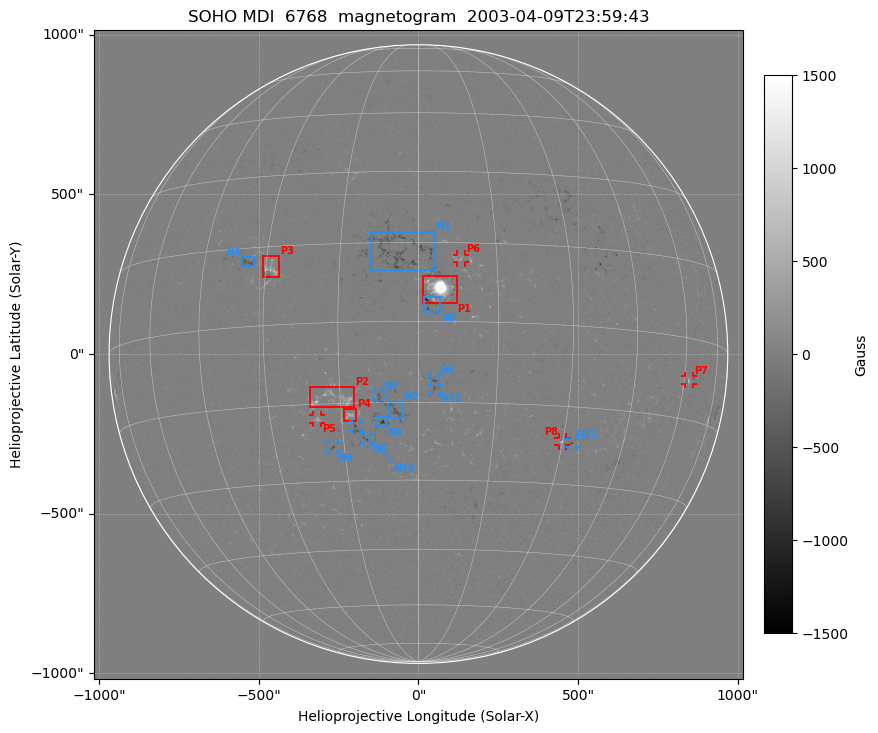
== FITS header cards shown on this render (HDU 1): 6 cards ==
TELESCOP= 'SOHO'
WAVELNTH=                 6768
DATE-OBS= '2003-04-09T23:59:43'
CTYPE1  = 'HPLN-TAN'
CTYPE2  = 'HPLT-TAN'
BUNIT   = 'Gauss'

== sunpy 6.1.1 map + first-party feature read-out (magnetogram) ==
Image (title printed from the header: SOHO MDI  6768  magnetogram  2003-04-09T23:59:43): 1024 x 1024 px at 1.98 arcsec/px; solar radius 969 arcsec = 488 px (full disc in frame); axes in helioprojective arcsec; data unit Gauss (BUNIT, on the colour bar)
Off-disc pixels are blank (NaN) in the file (29% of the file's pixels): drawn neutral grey
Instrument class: MAGNETOGRAM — CONTENT/DPC_OBSR says magnetogram
Display: grey scale clipped to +-1500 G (the 99.5th-percentile rule alone would give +-241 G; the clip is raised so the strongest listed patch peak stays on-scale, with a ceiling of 1500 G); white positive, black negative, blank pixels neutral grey
Flux patches: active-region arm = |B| over 17 px >= 100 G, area >= 74 px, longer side >= 12 px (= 24 arcsec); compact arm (3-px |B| >= 300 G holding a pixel >= 400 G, >= 4 px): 42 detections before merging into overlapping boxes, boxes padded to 12 px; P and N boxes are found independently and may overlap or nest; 9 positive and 13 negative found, the strongest 8 + 12 listed = drawn (cap 20) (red P1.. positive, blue N1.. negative; 11 of them under ~27 arcsec drawn as corner ticks so the feature stays visible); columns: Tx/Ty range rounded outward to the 5 arcsec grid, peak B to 10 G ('>+1500(sat)' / '<-1500(sat)' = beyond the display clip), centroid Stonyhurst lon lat
Positive patches:
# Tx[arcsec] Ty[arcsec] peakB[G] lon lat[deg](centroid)
P1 15..120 160..245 >+1500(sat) +4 +6
P2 -340..-200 -170..-100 +940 -16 -14
P3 -485..-435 240..310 +1120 -29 +11
P4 -235..-190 -210..-170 +760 -13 -17
P5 -330..-305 -215..-190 +660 -20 -18
P6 120..145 285..315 +670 +8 +12
P7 835..860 -95..-70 +800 +62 -8
P8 435..465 -285..-260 +720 +30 -22
Negative patches:
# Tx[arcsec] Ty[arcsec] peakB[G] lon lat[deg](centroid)
N1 -150..55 260..385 -560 -4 +13
N2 -95..-50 -200..-150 -730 -4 -17
N3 -130..-100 -225..-195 -1050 -7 -19
N4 -555..-515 275..305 -550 -34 +12
N5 15..70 130..180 -1260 +2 +4
N6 40..65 -95..-70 -670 +3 -11
N7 -135..-110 -145..-115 -580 -7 -14
N8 -175..-145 -280..-255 -820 -10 -22
N9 -280..-255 -305..-280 -570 -17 -23
N10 -210..-185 -240..-210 -760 -12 -19
N11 40..65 -120..-95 -540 +3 -12
N12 465..495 -290..-265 -730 +32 -22
Bipolar pairs (each listed P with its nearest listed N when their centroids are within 0.25 R_sun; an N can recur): P1-N5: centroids ~50 arcsec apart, P1 is north-west of N5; P2-N10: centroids ~100 arcsec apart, P2 is north-east of N10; P3-N4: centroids ~75 arcsec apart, P3 is west of N4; P4-N10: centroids ~25 arcsec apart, P4 is north of N10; P5-N9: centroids ~100 arcsec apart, P5 is north-east of N9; P6-N5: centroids ~175 arcsec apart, P6 is north-west of N5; P8-N12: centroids ~25 arcsec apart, P8 is east of N12